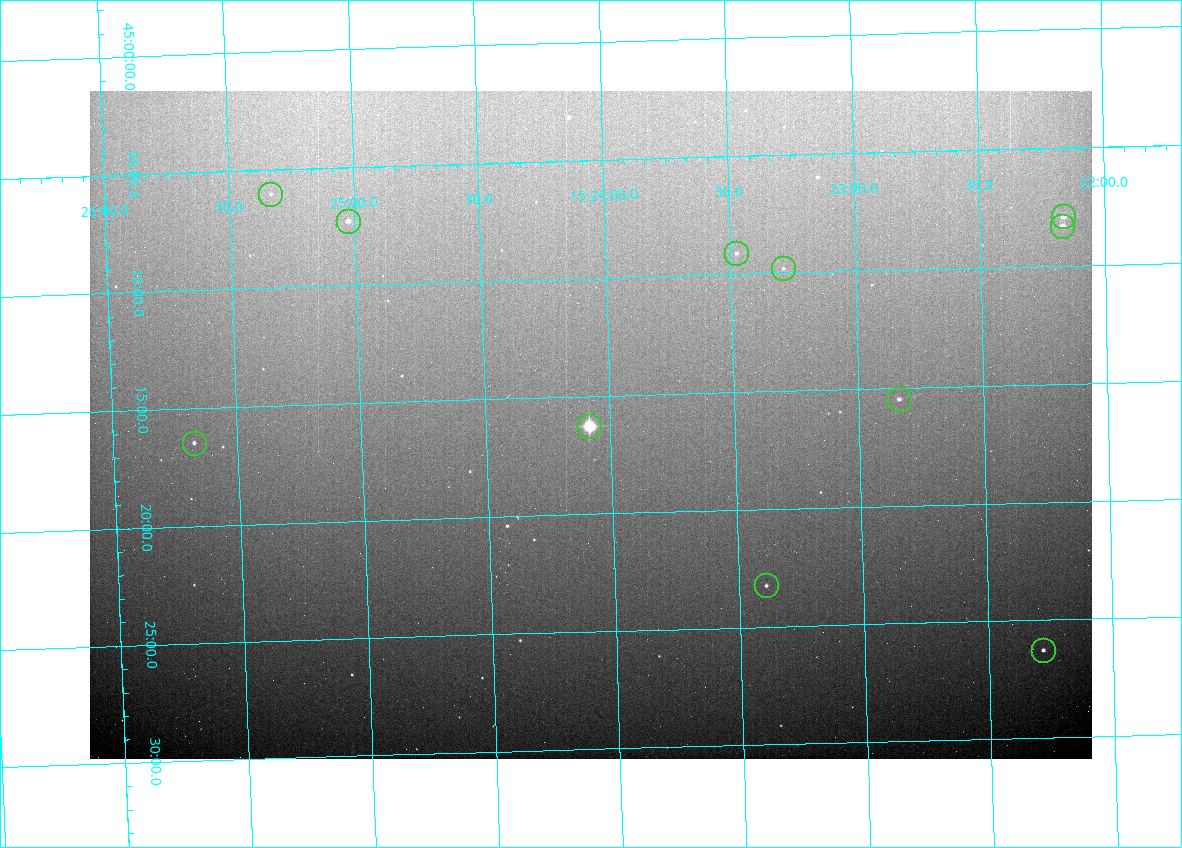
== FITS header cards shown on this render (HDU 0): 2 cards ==
NAXIS1  =                 1002 /fastest changing axis
NAXIS2  =                  668 /next to fastest changing axis

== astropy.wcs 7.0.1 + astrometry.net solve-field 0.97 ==
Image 1002 x 668 px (HDU 0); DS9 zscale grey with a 90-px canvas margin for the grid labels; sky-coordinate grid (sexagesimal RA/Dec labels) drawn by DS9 from the SOLVED WCS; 11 Tycho-2 reference stars matched to detected sources circled (green)
Header WCS: none
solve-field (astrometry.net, Tycho-2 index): SOLVED blind (the file carries no WCS)
Solved WCS: RA---TAN-SIP/DEC--TAN-SIP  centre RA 15:24:05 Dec +45:16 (231.02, +45.27 deg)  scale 2.54 arcsec/px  FOV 42.5' x 28.4'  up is -178 deg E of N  parity flipped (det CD > 0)
(file carries no celestial WCS; the grid is the blind solution)
Tycho-2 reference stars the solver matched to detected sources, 11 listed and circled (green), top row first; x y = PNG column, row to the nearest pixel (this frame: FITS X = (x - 90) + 1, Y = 668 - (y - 91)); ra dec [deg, ICRS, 3 dp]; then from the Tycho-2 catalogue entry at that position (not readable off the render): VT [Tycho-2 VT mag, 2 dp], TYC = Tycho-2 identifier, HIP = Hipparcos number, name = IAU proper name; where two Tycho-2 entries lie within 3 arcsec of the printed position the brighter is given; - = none
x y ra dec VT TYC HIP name
270 194 231.333 +45.100 12.23 3482-107-1 - -
1063 216 230.541 +45.132 9.55 3482-73-1 - -
348 221 231.257 +45.121 10.90 3482-113-1 - -
1062 226 230.542 +45.139 10.14 3482-1693-1 - -
736 253 230.869 +45.152 12.07 3482-1675-1 - -
783 268 230.822 +45.163 12.03 3482-1656-1 - -
899 399 230.710 +45.258 11.28 3482-1488-1 - -
589 426 231.021 +45.271 6.19 3482-1697-1 75369 -
194 443 231.419 +45.274 11.55 3482-1530-1 - -
766 585 230.848 +45.387 12.01 3482-1324-1 - -
1043 650 230.571 +45.438 10.99 3482-1241-1 - -